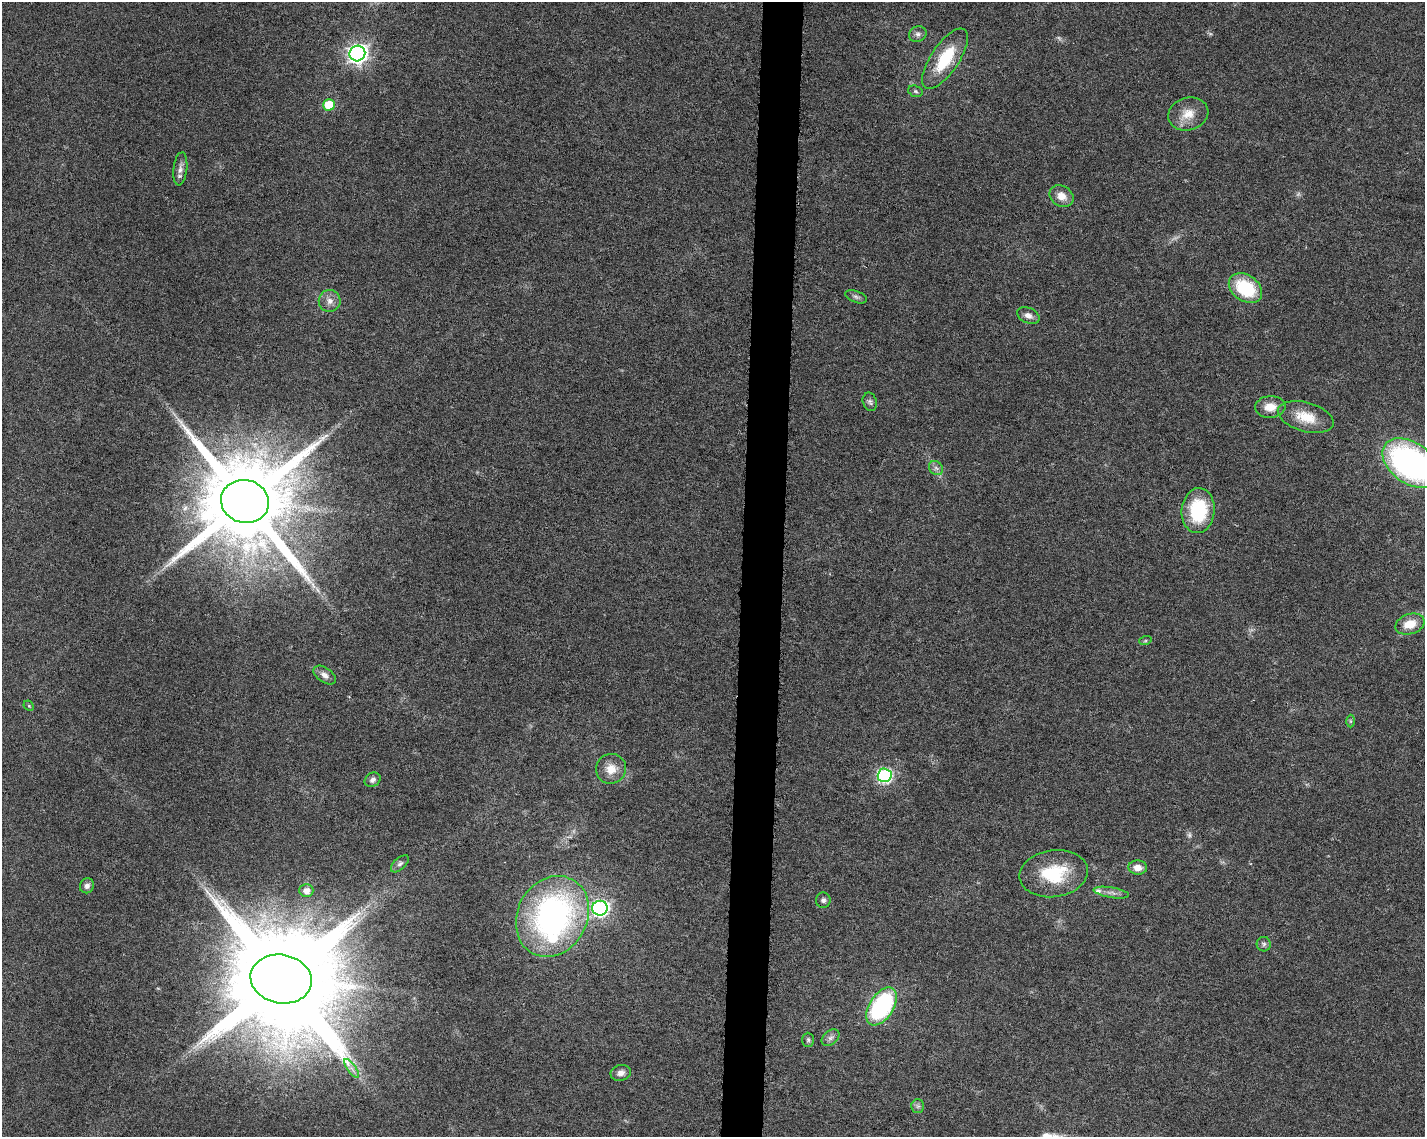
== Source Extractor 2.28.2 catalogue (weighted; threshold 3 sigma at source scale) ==
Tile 5 of 3 x 4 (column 2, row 2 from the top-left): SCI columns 1654-3076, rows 2281-3415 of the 4786 x 4554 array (HDU 1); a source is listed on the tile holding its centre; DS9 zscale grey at full resolution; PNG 1427 x 1139 px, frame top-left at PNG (2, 2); each listed source drawn as its Kron ellipse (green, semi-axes under 4 px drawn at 4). Shown black and unused: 3% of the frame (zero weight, under 6 of 12 exposures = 1% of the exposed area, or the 3 px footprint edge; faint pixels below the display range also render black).
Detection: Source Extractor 2.28.2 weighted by HDU 2 'WHT'; one run over the whole footprint, this tile lists its part. Background 0.0301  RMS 0.002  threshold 0.00818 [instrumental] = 3 sigma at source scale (4.09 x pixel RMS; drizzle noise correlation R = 1.36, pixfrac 0.8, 0.0396/0.0396 arcsec/px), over >= 5 px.
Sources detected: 50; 4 too faint to see at this stretch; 1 inside a brighter object's white glare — neither listed nor drawn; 1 inside a brighter listed object's ellipse — not listed separately; the other 44 listed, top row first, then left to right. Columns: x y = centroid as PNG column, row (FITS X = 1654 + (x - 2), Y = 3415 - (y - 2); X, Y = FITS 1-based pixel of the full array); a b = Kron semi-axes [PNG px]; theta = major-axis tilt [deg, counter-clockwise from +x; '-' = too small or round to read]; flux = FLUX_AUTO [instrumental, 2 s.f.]
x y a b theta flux
918 34 9 7 22 0.69
357 53 8 7 - 91
945 59 35 14 56 9
915 91 7 5 -17 0.41
329 105 6 5 - 5.5
1188 114 20 16 17 3.2
180 169 16 7 83 1.1
1061 196 13 10 -31 2
1245 288 18 13 -34 9.9
856 297 11 5 -19 0.56
330 301 11 11 - 1.3
1028 315 12 7 -24 1
870 402 9 7 -71 0.57
1270 407 15 11 4 2.5
1306 417 28 14 -16 4.7
1411 463 31 20 -36 53
936 468 8 6 -44 0.62
245 501 24 21 -16 3900
1198 511 22 16 85 11
1410 624 15 10 19 3.2
1145 641 6 4 18 0.25
325 675 13 7 -34 1
29 706 6 4 -45 0.24
1350 721 6 4 -89 0.27
611 769 15 15 - 2.6
885 775 7 7 - 33
372 780 8 6 35 0.7
400 864 11 5 42 0.62
1138 867 9 7 -3 1.6
1054 874 34 23 8 10
87 886 7 7 - 0.82
306 891 7 6 - 1.3
1111 893 18 5 -9 0.98
823 900 7 7 - 0.55
600 908 7 7 - 51
552 916 42 35 61 56
1264 944 7 7 - 0.5
281 979 31 24 -10 6500
881 1006 21 12 58 27
831 1038 10 7 38 0.73
808 1040 7 6 - 0.42
352 1068 11 3 -54 0.52
621 1073 10 8 12 1
918 1106 7 6 - 0.49
Isophote crosses this tile's border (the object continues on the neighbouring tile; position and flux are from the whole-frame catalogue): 1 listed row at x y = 1411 463